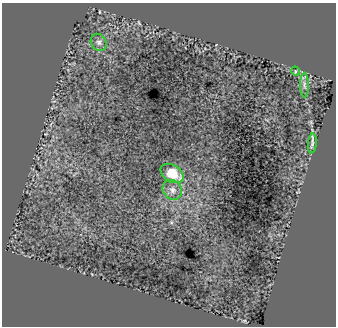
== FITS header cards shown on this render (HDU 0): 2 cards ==
NAXIS1  =                  334 /
NAXIS2  =                  324 /

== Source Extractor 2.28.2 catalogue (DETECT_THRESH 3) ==
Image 334 x 324 px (HDU 0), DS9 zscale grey, 1 PNG px = 1 image px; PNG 338 x 328 px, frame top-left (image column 1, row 324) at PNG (2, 3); each listed source drawn as its Kron ellipse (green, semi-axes under 4 px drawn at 4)
Background -8.96e-04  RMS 0.0018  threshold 0.00538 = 3 sigma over >= 5 px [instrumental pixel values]
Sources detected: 6; all 6 listed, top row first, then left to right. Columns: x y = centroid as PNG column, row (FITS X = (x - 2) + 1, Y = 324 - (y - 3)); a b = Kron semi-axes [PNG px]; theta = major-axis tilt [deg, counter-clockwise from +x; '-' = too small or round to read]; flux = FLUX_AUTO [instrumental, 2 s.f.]
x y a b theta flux
99 42 9 7 -55 0.43
295 71 5 3 - 0.095
304 85 12 4 -89 0.38
312 143 10 3 85 0.27
172 173 12 8 -32 3.1
172 190 10 9 - 0.63